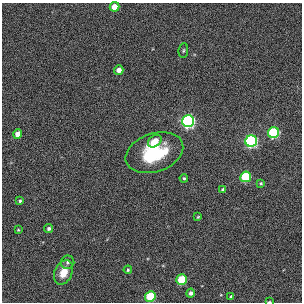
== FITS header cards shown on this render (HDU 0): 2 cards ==
NAXIS1  =                  300
NAXIS2  =                  300

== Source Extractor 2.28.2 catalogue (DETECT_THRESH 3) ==
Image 300 x 300 px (HDU 0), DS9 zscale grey, 1 PNG px = 1 image px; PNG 304 x 304 px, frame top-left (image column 1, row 300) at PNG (2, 3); each listed source drawn as its Kron ellipse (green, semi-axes under 4 px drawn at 4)
Background -0.00432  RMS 0.032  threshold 0.0963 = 3 sigma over >= 5 px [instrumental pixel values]
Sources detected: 25; all 25 listed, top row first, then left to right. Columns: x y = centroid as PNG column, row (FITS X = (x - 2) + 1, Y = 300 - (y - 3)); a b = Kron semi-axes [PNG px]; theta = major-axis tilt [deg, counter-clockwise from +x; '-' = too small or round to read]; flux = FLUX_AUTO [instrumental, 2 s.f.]
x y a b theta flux
114 7 5 4 - 33
183 51 7 4 82 3.3
119 70 5 4 - 15
188 121 6 6 - 540
274 133 5 5 - 230
18 134 4 4 - 20
155 141 7 5 37 35
251 141 6 5 - 390
154 153 30 19 19 140
246 177 5 5 - 140
184 178 4 4 - 3.1
261 183 4 3 - 2.4
223 190 4 4 - 6.2
20 201 3 3 - 2.7
198 217 3 3 - 2
49 229 5 4 - 5
18 230 3 2 - 1.8
68 262 7 6 - 6.4
128 270 4 3 - 2.6
63 272 13 8 66 35
182 280 5 5 - 96
191 293 4 4 - 6.7
150 297 5 5 - 110
231 297 3 3 - 2.8
269 302 3 2 - 2.4
At the frame edge (FLAGS 8, measured only in part): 1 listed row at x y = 269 302